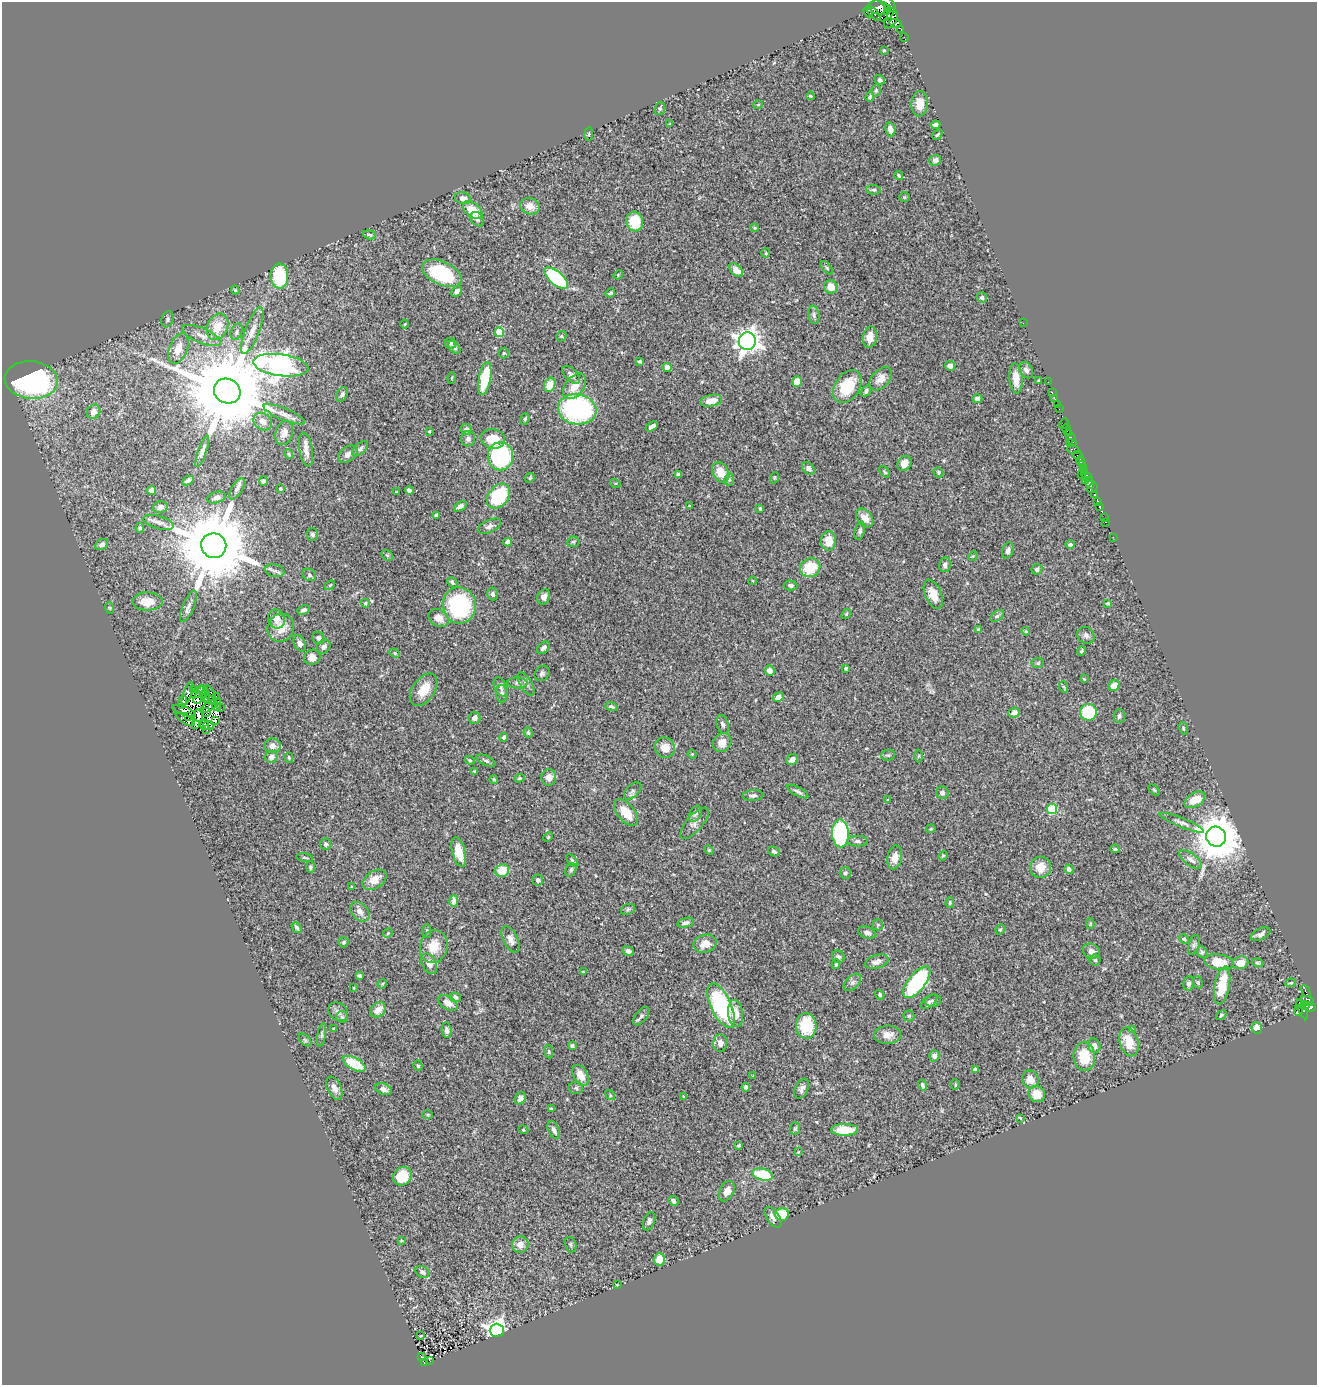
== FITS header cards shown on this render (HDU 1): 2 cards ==
NAXIS1  =                 1315
NAXIS2  =                 1383

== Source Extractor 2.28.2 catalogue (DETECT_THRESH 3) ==
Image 1315 x 1383 px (HDU 1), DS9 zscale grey, 1 PNG px = 1 image px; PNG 1319 x 1387 px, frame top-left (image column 1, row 1383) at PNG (2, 2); each listed source drawn as its Kron ellipse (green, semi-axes under 4 px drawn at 4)
Background 0.45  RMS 0.023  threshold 0.0691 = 3 sigma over >= 5 px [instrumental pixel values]
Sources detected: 425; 10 with non-positive FLUX_AUTO (blend fragments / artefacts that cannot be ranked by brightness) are neither listed nor drawn; the other 415 listed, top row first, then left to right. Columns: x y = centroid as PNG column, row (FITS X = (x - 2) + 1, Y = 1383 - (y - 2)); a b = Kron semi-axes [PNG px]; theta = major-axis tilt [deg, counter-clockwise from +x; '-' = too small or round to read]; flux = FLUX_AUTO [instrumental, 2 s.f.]
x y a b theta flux
888 4 10 5 -47 93
879 8 11 7 -18 130
888 9 4 2 - 83
868 12 6 3 -70 200
874 13 9 2 -51 34
887 15 9 4 42 110
891 20 10 5 60 69
896 23 6 4 -15 36
901 29 3 2 - 24
904 37 4 2 - 4.1
884 50 3 3 - 2
880 80 5 4 - 3.8
876 90 6 4 76 2.3
810 96 4 3 - 2.1
870 97 5 3 - 2.5
920 104 12 8 88 17
758 105 5 3 - 1.2
660 109 6 5 - 2.5
670 124 4 3 - 1.4
936 125 4 4 - 15
890 129 7 5 -77 9.2
589 134 6 3 81 1.7
937 135 5 2 - 1.9
935 160 6 5 - 5.3
899 176 4 3 - 2.2
874 190 7 4 -5 3.2
904 197 5 4 - 2.1
463 198 8 6 -13 7.7
530 206 10 8 -22 14
473 210 11 7 -40 33
477 219 8 6 -54 4
635 222 10 8 -79 51
754 228 4 3 - 1.7
370 235 6 4 -17 3
766 253 4 4 - 1.6
827 268 8 3 -50 2
736 270 8 5 -46 12
442 273 21 11 -25 110
618 275 5 4 - 1.5
279 276 12 9 -88 110
556 278 14 6 -40 140
831 287 7 6 - 18
235 290 4 3 - 1.5
457 291 6 4 46 5.8
610 293 5 3 - 2.5
982 298 5 5 - 3.9
814 315 9 5 -82 4.3
168 319 8 6 72 3.9
1023 323 2 2 - 35
405 324 4 3 - 1.1
218 327 13 10 67 27
252 331 25 7 69 17
237 332 8 5 70 4.2
499 332 5 4 - 47
201 335 21 7 -22 13
561 336 5 4 - 2.1
870 337 10 7 80 16
747 341 9 8 - 1300
451 343 6 5 - 3.3
454 347 7 5 -52 4.1
178 349 16 9 68 19
504 353 5 5 - 2
640 361 3 3 - 2.6
281 365 28 11 -8 1200
950 366 5 5 - 6.8
667 367 4 4 - 21
1026 370 8 6 -62 6
571 375 11 6 -46 7.2
452 378 5 3 - 1.5
1016 378 15 6 -85 19
485 379 16 6 79 72
881 379 14 8 47 13
31 380 27 18 -4 340
1039 381 3 3 - 2.5
797 382 5 5 - 15
1048 382 2 2 - 3.8
550 385 7 5 66 25
575 386 14 9 52 22
847 387 18 12 57 59
227 391 13 12 - 28000
866 391 6 4 57 3.2
1052 393 3 2 - 2.5
342 394 8 5 61 3.8
977 398 5 4 - 4.2
1055 399 3 2 - 6.5
711 401 11 6 11 16
1057 404 2 2 - 5.7
577 409 19 15 -9 280
1059 409 2 2 - 3.7
94 412 7 6 - 12
284 414 22 6 -22 11
525 419 6 4 71 2.6
263 422 10 8 -36 9.3
1064 424 5 2 - 15
652 426 6 4 32 7
466 429 6 5 - 5.9
1067 430 5 4 - 4.7
429 431 3 2 - 1.5
284 433 12 8 75 10
1069 434 3 2 - 16
1071 438 9 4 -68 66
468 439 7 7 - 5.4
493 439 12 9 -13 31
1069 443 3 2 - 3.7
306 449 17 6 -80 11
360 449 10 5 43 3.9
1073 450 6 4 -9 20
202 451 16 4 71 5.9
289 454 5 3 - 2
348 454 11 7 36 8.1
1078 455 4 3 - 9.6
500 456 14 12 -89 190
1080 461 5 3 - 27
904 463 8 6 59 13
1082 465 3 2 - 14
808 468 7 5 -45 5.3
1084 468 3 2 - 10
721 472 11 8 -59 25
885 472 7 4 -49 2.2
938 472 5 4 - 2.5
1084 472 4 3 - 9.5
678 474 4 4 - 3.1
1081 475 3 2 - 15
1087 477 6 3 -35 11
530 478 5 4 - 1.9
774 478 5 3 - 1.6
729 480 6 5 - 3.1
188 481 6 4 29 3.9
263 481 5 4 - 3.3
1086 481 4 2 - 15
615 483 5 3 - 1.3
1090 483 6 3 -74 22
1093 488 6 2 54 0.63
237 489 12 5 58 5
280 489 3 3 - 2.1
151 490 4 4 - 5.1
409 490 4 4 - 5
396 492 3 2 - 1.1
1095 495 3 3 - 42
498 496 14 10 51 100
217 497 9 5 16 5.9
1098 501 4 3 - 57
460 506 7 4 32 5.4
689 506 3 2 - 0.85
160 507 7 5 13 8
1100 507 4 3 - 26
760 509 4 3 - 2.3
436 515 4 3 - 4.1
865 518 10 7 -51 13
1105 518 3 2 - 3.3
159 522 15 6 -16 8.9
1105 522 3 2 - 3.8
489 526 12 6 24 6
140 528 5 4 - 2.7
860 531 9 5 76 3.6
312 534 6 5 - 3.6
1113 537 2 2 - 4.8
829 541 10 7 89 22
508 542 4 4 - 13
573 542 6 5 - 2.5
102 544 7 5 32 5
1070 544 4 4 - 3.6
214 546 12 12 - 24000
1008 550 8 5 72 5.4
387 555 6 5 - 2.5
973 556 5 4 - 1.5
945 565 7 6 - 5.9
810 568 10 9 - 51
1037 569 5 5 - 4.2
275 571 9 6 -10 5
309 575 7 5 -35 3.4
753 581 4 3 - 1.3
452 582 5 4 - 3.4
330 585 6 3 44 1.8
790 585 7 5 -3 3.6
493 594 6 5 - 4.6
933 594 15 8 -67 21
544 597 8 6 65 7.5
147 601 15 9 0 27
365 603 4 4 - 2.6
1108 603 4 4 - 2
459 605 18 16 -78 170
188 606 17 5 67 7.7
110 608 6 3 -71 1.6
304 610 6 4 27 4.5
846 614 5 4 - 1.9
997 616 7 5 36 3.2
439 618 11 8 -33 15
276 619 9 8 - 14
281 628 14 13 - 20
978 629 4 3 - 1.6
1026 631 4 3 - 1.5
1086 635 9 8 - 6
318 638 6 5 - 4.7
300 643 8 5 -69 5.3
324 647 7 6 - 6.6
543 648 7 5 41 5.8
1081 651 5 3 - 2.3
395 653 5 4 - 1.9
312 657 8 7 - 12
1038 663 6 5 - 2.7
846 668 3 3 - 2.3
769 671 5 5 - 8.4
542 673 8 7 - 4.7
1084 679 3 2 - 1.3
517 683 10 5 -2 4.5
526 684 13 6 -59 5.8
1114 685 6 5 - 16
500 687 10 6 -65 5.5
1064 687 6 3 -71 1.7
194 690 2 2 - 0.9
203 690 5 3 - 2.9
424 690 18 11 55 27
198 692 8 3 49 1.5
187 694 12 3 71 5.3
210 694 9 4 -68 0.8
502 694 8 5 -89 3.6
205 696 7 4 -85 1.4
216 697 4 2 - 1.9
778 697 5 4 - 6.9
198 698 6 4 63 0.68
209 700 6 3 -35 0.85
182 702 7 3 79 5.8
218 702 3 2 - 1.6
209 706 9 4 34 7.1
216 706 4 3 - 2.5
220 707 2 2 - 2.9
611 707 6 4 -15 3.2
184 711 12 4 -20 7
206 712 4 2 - 0.36
1088 712 8 8 - 69
1014 713 6 5 - 6.9
198 715 6 2 -78 4
189 716 2 2 - 0.39
1119 716 7 5 87 3.9
474 718 6 6 - 7
185 719 11 4 -32 4.8
215 721 4 3 - 4.9
196 724 4 3 - 2.7
723 724 9 6 -73 4.6
204 725 5 3 - 4.6
208 725 5 2 - 4.8
1183 728 6 4 -72 1.9
207 730 2 2 - 4.4
528 733 5 4 - 2.1
504 737 4 4 - 3.7
722 743 10 8 54 14
272 746 8 7 - 11
665 748 10 10 - 18
692 754 4 3 - 1.5
888 755 7 5 9 2.7
919 756 6 4 88 2.1
271 757 6 6 - 7
289 758 5 4 - 2.1
470 760 5 4 - 2
792 760 6 5 - 8.2
486 761 10 5 -26 4
474 771 3 3 - 1.6
549 777 8 7 - 9.5
519 778 5 4 - 1.8
494 780 4 3 - 2.2
1154 790 6 4 -45 1.7
633 791 10 6 44 4.4
798 792 11 4 -29 4.4
942 793 6 6 - 5.7
753 795 10 5 4 4.6
887 800 4 3 - 1.4
1195 800 11 6 32 28
1052 809 5 5 - 84
626 813 16 8 -50 30
695 814 8 5 59 4.2
694 823 19 8 49 9.4
1182 823 24 4 -22 8.3
931 829 5 4 - 1.8
840 833 14 8 -88 210
548 837 5 4 - 1.7
1216 837 10 10 - 6400
858 841 10 5 0 4.4
326 844 6 5 - 3.6
1115 849 4 4 - 1.9
709 850 5 4 - 1.8
774 851 6 4 -25 3.1
459 852 15 6 -76 31
943 856 5 4 - 1.7
895 857 12 7 79 12
305 858 8 3 -9 2.1
1191 859 13 6 -36 8.2
572 860 7 4 -48 2.6
310 867 6 4 -89 2.5
1041 867 10 10 - 23
1069 869 5 3 - 4.8
502 870 7 6 - 30
571 870 7 5 64 3.3
845 873 6 5 - 3.6
374 880 13 8 33 22
538 880 5 5 - 3.9
352 887 3 3 - 2
454 901 6 4 -88 13
950 903 5 4 - 2
628 909 7 5 21 2.9
360 912 11 8 -45 9.2
686 923 8 4 13 5.5
1090 924 5 4 - 1.6
878 925 5 5 - 2.1
297 928 6 4 -51 2.6
1000 929 5 4 - 2
427 931 7 4 -90 2.2
388 933 5 4 - 1.7
867 933 9 5 -20 6
1261 934 10 5 25 6.6
511 939 14 7 -63 9.5
1184 939 5 4 - 1.9
343 942 5 5 - 2.8
705 944 12 8 15 17
1194 945 10 5 72 4.4
434 947 17 14 76 31
628 951 6 4 -21 5.1
1091 951 8 7 - 8
1202 952 6 5 - 2.3
838 957 7 6 - 4.6
1095 960 5 5 - 2.8
877 962 12 6 17 8.8
1219 962 15 7 -8 39
1240 963 8 6 18 20
1258 963 6 3 -16 2.8
429 964 11 7 -63 9.8
836 964 5 3 - 2.3
583 972 4 3 - 1.5
359 976 4 3 - 4.3
852 982 10 6 45 5.2
917 982 19 8 51 200
1198 982 6 4 -71 2.2
1189 983 7 5 84 4.3
1291 983 5 4 - 1.7
382 984 5 4 - 1.6
1222 985 19 7 78 45
354 988 4 2 - 0.96
1306 991 6 2 -64 19
880 995 5 4 - 2.5
455 997 6 5 - 5.4
933 1001 8 6 17 4.4
1307 1001 7 4 -15 68
929 1002 9 5 40 4.2
448 1003 11 6 -30 15
1305 1005 4 3 - 85
721 1006 24 10 -65 180
1310 1007 6 4 -8 170
1302 1009 11 4 -67 51
378 1010 8 6 46 17
1298 1011 5 3 - 27
338 1012 11 8 -40 7.6
735 1013 14 7 -84 21
1221 1015 5 4 - 2.2
641 1016 11 5 51 4.2
909 1016 5 5 - 2.5
342 1017 6 6 - 3.2
806 1026 13 10 -87 61
334 1028 3 2 - 1.4
1257 1028 6 5 - 12
1132 1029 4 3 - 1.9
447 1030 8 5 -86 5.2
322 1035 12 3 80 3.4
888 1035 13 9 2 13
305 1040 7 4 -45 2.8
1129 1042 15 9 -75 29
720 1043 8 7 - 8.5
572 1045 4 3 - 2.9
1094 1046 7 6 - 7.6
549 1052 7 4 -83 2.2
934 1056 6 5 - 5.9
1084 1057 14 11 -85 48
354 1064 12 6 -28 55
418 1066 5 4 - 2.8
975 1069 4 3 - 4.8
580 1075 11 7 -63 18
753 1076 3 3 - 1.1
1030 1080 9 8 - 19
922 1085 5 4 - 3.4
955 1085 5 4 - 2.1
746 1087 4 4 - 3.6
334 1088 12 7 -66 8.9
576 1088 7 6 - 3.3
383 1089 8 5 -22 6.1
802 1089 11 6 64 6.3
1037 1094 8 7 - 23
610 1095 5 4 - 2
683 1096 4 2 - 1.1
520 1098 6 5 - 7.7
551 1108 4 3 - 2
428 1115 5 4 - 2.1
1020 1118 3 2 - 1.5
795 1128 6 5 - 2.8
523 1130 5 4 - 1.9
554 1130 10 5 -65 5.9
845 1130 13 6 1 39
738 1145 4 4 - 2.3
798 1152 3 2 - 1
763 1175 10 6 -13 68
403 1176 10 8 48 37
727 1191 11 7 63 12
673 1201 5 4 - 5.4
782 1214 7 6 - 54
773 1217 12 6 -54 7.4
649 1221 9 5 68 5.2
401 1240 3 2 - 1.1
520 1245 8 8 - 12
571 1245 8 5 -79 3
659 1259 6 5 - 21
422 1272 7 5 -33 5.2
617 1285 3 2 - 1
497 1330 7 6 - 820
421 1336 3 3 - 1.1
421 1357 3 3 - 17
430 1360 4 3 - 2.8
424 1363 4 3 - 23
At the frame edge (FLAGS 8, measured only in part): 1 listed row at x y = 888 4
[10 non-positive-flux detections neither listed nor drawn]